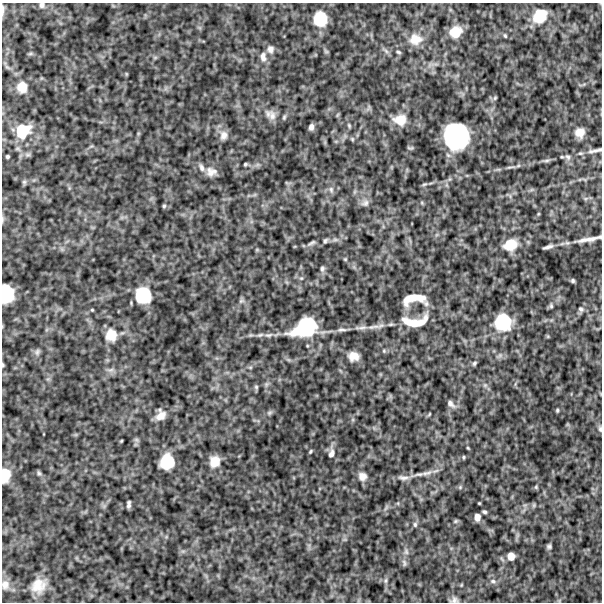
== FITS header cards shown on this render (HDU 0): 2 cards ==
NAXIS1  =                  600
NAXIS2  =                  600

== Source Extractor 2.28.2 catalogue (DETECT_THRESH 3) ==
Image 600 x 600 px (HDU 0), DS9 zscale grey, 1 PNG px = 1 image px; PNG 604 x 604 px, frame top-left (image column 1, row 600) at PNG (2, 3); no overlay
Background 567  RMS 130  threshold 380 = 3 sigma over >= 5 px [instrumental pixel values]
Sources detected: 107; all 107 listed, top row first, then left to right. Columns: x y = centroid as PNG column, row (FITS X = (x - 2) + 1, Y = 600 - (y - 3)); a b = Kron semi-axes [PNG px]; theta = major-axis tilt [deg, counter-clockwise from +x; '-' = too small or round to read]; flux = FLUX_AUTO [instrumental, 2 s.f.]
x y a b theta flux
42 5 6 6 - 2.3e+04
2 10 13 3 89 2.0e+04
540 16 17 13 45 2.3e+05
320 19 13 11 -87 2.3e+05
455 32 14 12 31 1.4e+05
505 36 6 4 -63 1.1e+04
415 39 18 15 2 1.4e+05
270 49 11 9 -87 4.3e+04
386 51 8 5 -45 2.3e+04
398 52 6 4 -26 1.3e+04
263 57 13 8 -85 5.5e+04
22 87 13 12 - 1.0e+05
495 98 6 5 - 1.1e+04
272 115 15 9 -75 5.8e+04
284 117 7 5 69 1.3e+04
400 120 16 13 -1 1.2e+05
349 125 6 4 -64 1.1e+04
311 127 6 4 80 3.1e+04
23 131 19 15 44 2.9e+05
580 133 10 10 - 7.7e+04
223 135 13 10 77 5.6e+04
456 136 21 19 -79 1.1e+06
352 139 5 5 - 1.1e+04
597 150 16 5 12 3.5e+04
27 155 9 5 6 2.3e+04
7 156 3 3 - 1.3e+04
562 157 6 3 -17 8.3e+03
568 157 9 7 -50 2.8e+04
546 161 11 4 5 2.0e+04
245 164 4 4 - 1.2e+04
201 167 12 6 -72 3.6e+04
511 167 16 3 3 2.5e+04
211 172 13 11 -5 6.4e+04
24 182 7 6 - 1.6e+04
424 184 9 3 13 1.3e+04
331 189 8 6 -75 2.5e+04
365 203 11 9 30 3.7e+04
164 206 5 4 - 1.2e+04
3 219 9 4 89 1.5e+04
591 239 17 7 10 5.8e+04
583 240 16 6 17 4.9e+04
325 241 7 5 51 1.6e+04
312 243 12 4 31 2.1e+04
510 245 16 12 25 1.5e+05
548 247 9 3 16 2.7e+04
345 259 5 4 - 9.4e+03
322 269 7 6 - 2.1e+04
573 281 4 3 - 1.4e+04
6 294 15 10 -88 3.5e+05
143 295 14 13 - 3.3e+05
413 299 22 8 11 1.3e+05
241 301 8 5 24 1.8e+04
551 306 6 5 - 1.3e+04
581 309 7 6 - 1.8e+04
92 310 4 3 - 7.4e+03
415 322 38 14 4 2.1e+05
503 322 15 15 - 3.6e+05
374 327 22 5 8 5.9e+04
305 328 23 15 26 5.7e+05
361 328 22 4 4 5.6e+04
341 330 15 4 2 3.0e+04
111 335 13 12 - 1.2e+05
269 335 12 5 13 3.8e+04
384 351 5 4 - 1.1e+04
37 352 9 6 80 2.2e+04
354 356 13 11 -1 7.8e+04
474 363 6 4 52 1.5e+04
3 365 4 4 - 9.2e+03
111 370 10 4 13 2.1e+04
485 385 5 5 - 1.6e+04
256 387 6 6 - 1.5e+04
451 404 12 7 -47 3.6e+04
557 410 4 3 - 1.0e+04
269 413 8 5 31 1.9e+04
429 414 6 3 53 8.6e+03
161 415 12 9 63 7.4e+04
600 429 8 5 -80 1.6e+04
121 441 4 3 - 7.5e+03
468 448 4 3 - 7.4e+03
310 451 5 3 - 9.9e+03
331 453 11 7 70 4.1e+04
464 457 5 4 - 1.1e+04
167 462 12 11 - 2.5e+05
215 462 11 10 - 1.0e+05
39 473 7 5 -45 1.5e+04
427 473 17 6 11 5.2e+04
5 475 13 8 85 1.5e+05
362 476 11 10 - 5.4e+04
403 478 16 6 -6 4.1e+04
460 487 5 5 - 1.1e+04
536 487 5 5 - 9.7e+03
479 503 3 3 - 7.1e+03
129 504 7 3 83 2.2e+04
534 505 7 4 72 1.1e+04
484 512 4 3 - 1.4e+04
477 517 6 5 - 5.0e+04
456 521 6 5 - 1.3e+04
415 524 7 5 -90 1.8e+04
549 546 4 4 - 1.6e+04
406 552 8 6 -70 2.2e+04
511 556 7 6 - 6.5e+04
404 563 10 5 -75 2.1e+04
386 581 8 4 82 1.8e+04
493 581 7 6 - 2.1e+04
5 585 13 10 87 5.8e+04
38 586 18 16 42 1.4e+05
454 600 9 7 3 3.0e+04
At the frame edge (FLAGS 8, measured only in part): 10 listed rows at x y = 42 5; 2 10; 3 219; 591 239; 6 294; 3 365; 600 429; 5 475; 5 585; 454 600